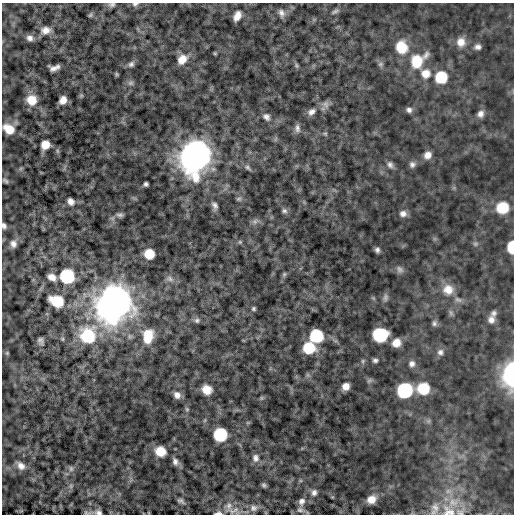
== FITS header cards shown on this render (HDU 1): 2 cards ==
NAXIS1  =                  512 / length of data axis 1
NAXIS2  =                  512 / length of data axis 2

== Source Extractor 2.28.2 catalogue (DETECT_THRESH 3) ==
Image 512 x 512 px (HDU 1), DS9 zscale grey, 1 PNG px = 1 image px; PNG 516 x 516 px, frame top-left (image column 1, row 512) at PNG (2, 3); no overlay
Background -0.0348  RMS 0.23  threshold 0.677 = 3 sigma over >= 5 px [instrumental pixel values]
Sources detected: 112; all 112 listed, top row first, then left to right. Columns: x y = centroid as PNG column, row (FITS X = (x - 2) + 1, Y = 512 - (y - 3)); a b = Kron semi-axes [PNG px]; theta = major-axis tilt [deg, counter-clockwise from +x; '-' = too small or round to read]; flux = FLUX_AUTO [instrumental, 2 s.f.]
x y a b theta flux
135 4 8 6 9 39
112 5 9 6 6 40
335 11 10 5 29 37
281 13 10 7 -71 67
90 15 6 5 - 20
237 16 9 6 62 120
45 30 12 9 8 110
30 38 8 7 - 68
461 42 11 10 - 150
401 47 13 11 -76 390
478 47 8 7 - 59
215 53 4 4 - 16
426 55 12 7 56 59
182 59 12 10 47 170
417 61 15 12 86 420
131 64 9 7 40 48
380 64 7 5 21 30
296 65 8 3 -71 25
53 68 8 5 -10 76
116 74 6 4 -89 18
426 74 12 11 - 180
441 77 8 8 - 660
131 83 8 6 15 42
31 100 11 11 - 270
63 100 7 6 - 110
326 104 11 9 -64 70
409 110 7 7 - 53
312 112 11 8 36 77
480 114 9 8 - 80
266 117 11 9 -39 72
297 128 11 7 -86 59
9 129 13 9 -36 270
325 133 6 4 0 21
45 145 7 7 - 230
195 155 11 10 - 69000
428 155 8 7 - 110
412 164 8 7 - 52
390 165 9 7 -61 53
248 167 8 6 -40 37
5 181 8 4 -33 31
146 184 4 4 - 34
239 199 7 5 20 28
71 201 7 6 - 73
215 205 9 6 -64 54
502 208 9 8 - 620
284 211 7 6 - 38
403 214 8 7 - 73
120 215 8 5 0 40
255 222 8 7 - 50
4 226 5 4 - 41
240 242 6 4 -45 20
13 244 8 7 - 70
475 244 6 5 - 28
512 247 9 5 -90 540
377 250 5 5 - 42
149 254 7 7 - 380
400 269 10 7 -49 53
284 274 6 5 - 24
67 276 9 9 - 1300
52 277 8 6 -29 110
170 279 11 7 -33 69
448 289 14 14 - 190
385 297 11 7 80 48
458 300 11 6 -18 58
57 301 10 8 -21 620
115 303 11 10 - 91000
253 309 5 5 - 25
493 313 9 7 51 50
197 320 8 7 - 42
491 320 10 9 - 91
434 323 8 7 - 42
88 335 17 17 - 770
380 335 11 10 - 810
148 336 16 11 80 330
316 336 9 8 - 1000
40 341 8 5 -74 46
396 343 8 7 - 160
309 348 9 8 - 650
440 352 8 8 - 61
7 353 4 4 - 16
375 360 5 4 - 35
363 361 6 5 - 24
412 364 8 7 - 62
511 373 13 6 85 5000
369 381 7 4 19 26
346 386 6 6 - 120
423 389 9 8 - 630
207 390 8 7 - 210
405 390 9 8 - 2100
177 395 8 7 - 86
261 398 6 4 71 20
187 409 6 5 - 21
220 434 8 8 - 1000
160 451 8 7 - 330
255 458 11 8 -86 71
175 461 9 7 -77 58
21 466 11 8 -48 99
71 469 8 6 -76 38
264 485 6 5 - 29
314 493 8 7 - 54
371 499 9 7 25 150
181 501 7 4 -31 38
301 501 9 7 68 64
453 502 15 11 -2 210
229 506 10 8 84 84
254 508 10 9 - 68
435 509 19 10 74 140
300 510 9 6 -9 45
232 511 12 6 -16 77
449 511 21 15 -30 290
98 512 9 7 -14 52
218 513 10 4 3 52
At the frame edge (FLAGS 8, measured only in part): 9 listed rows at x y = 135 4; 112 5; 9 129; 4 226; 512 247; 511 373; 449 511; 98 512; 218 513